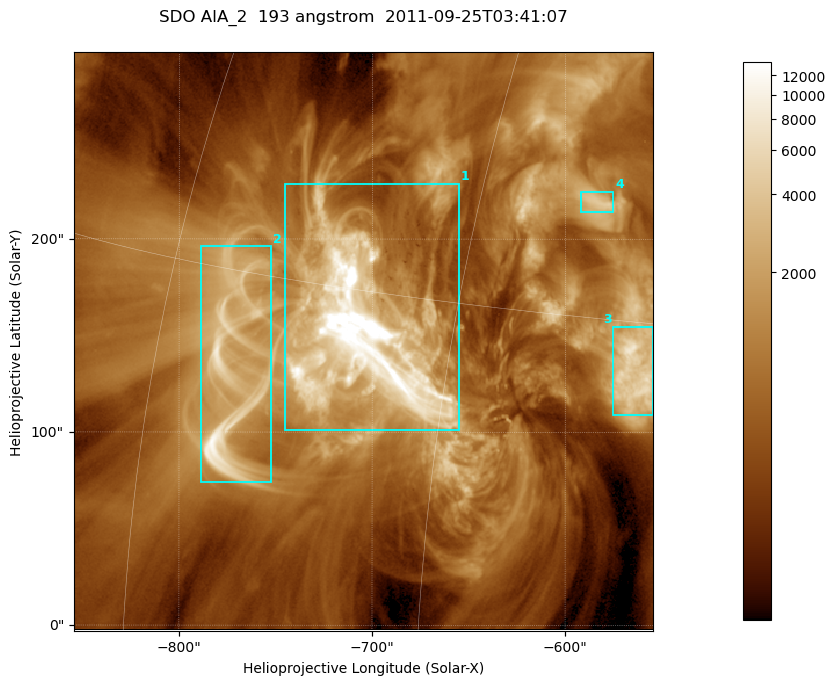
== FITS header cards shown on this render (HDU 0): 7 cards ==
TELESCOP= 'SDO     '           /
INSTRUME= 'AIA_2   '           /
WAVELNTH=                  193 /
WAVEUNIT= 'angstrom'           /
DATE-OBS= '2011-09-25T03:41:07.84' /
CTYPE1  = 'HPLN-TAN'           /
CTYPE2  = 'HPLT-TAN'           /

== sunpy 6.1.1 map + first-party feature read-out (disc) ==
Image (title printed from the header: SDO AIA_2  193 angstrom  2011-09-25T03:41:07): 499 x 499 px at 0.601 arcsec/px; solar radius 957 arcsec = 1592 px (partial field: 3.1% of the solar disc is inside the frame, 100% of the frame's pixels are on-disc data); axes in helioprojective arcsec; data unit not stated in the header (colour bar unlabelled)
Orientation: roll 0.0578 deg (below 1 deg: not rotated)
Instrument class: DISC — disc imager (sunpy class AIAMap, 193 A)
Bright regions (active regions / flare kernels): reference = the on-disc median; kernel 5 px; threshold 5 sigma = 2230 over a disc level ~665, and >= 1.15x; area >= 249 px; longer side >= 6 px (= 3.6 arcsec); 4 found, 4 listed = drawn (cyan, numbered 1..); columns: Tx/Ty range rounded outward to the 2 arcsec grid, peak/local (2 s.f.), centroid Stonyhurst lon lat
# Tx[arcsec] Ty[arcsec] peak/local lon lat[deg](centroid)
1 -746..-654 100..230 54 -49 +14
2 -790..-752 74..196 17 -56 +12
3 -576..-554 108..156 11 -37 +13
4 -592..-574 214..226 6.3 -40 +19